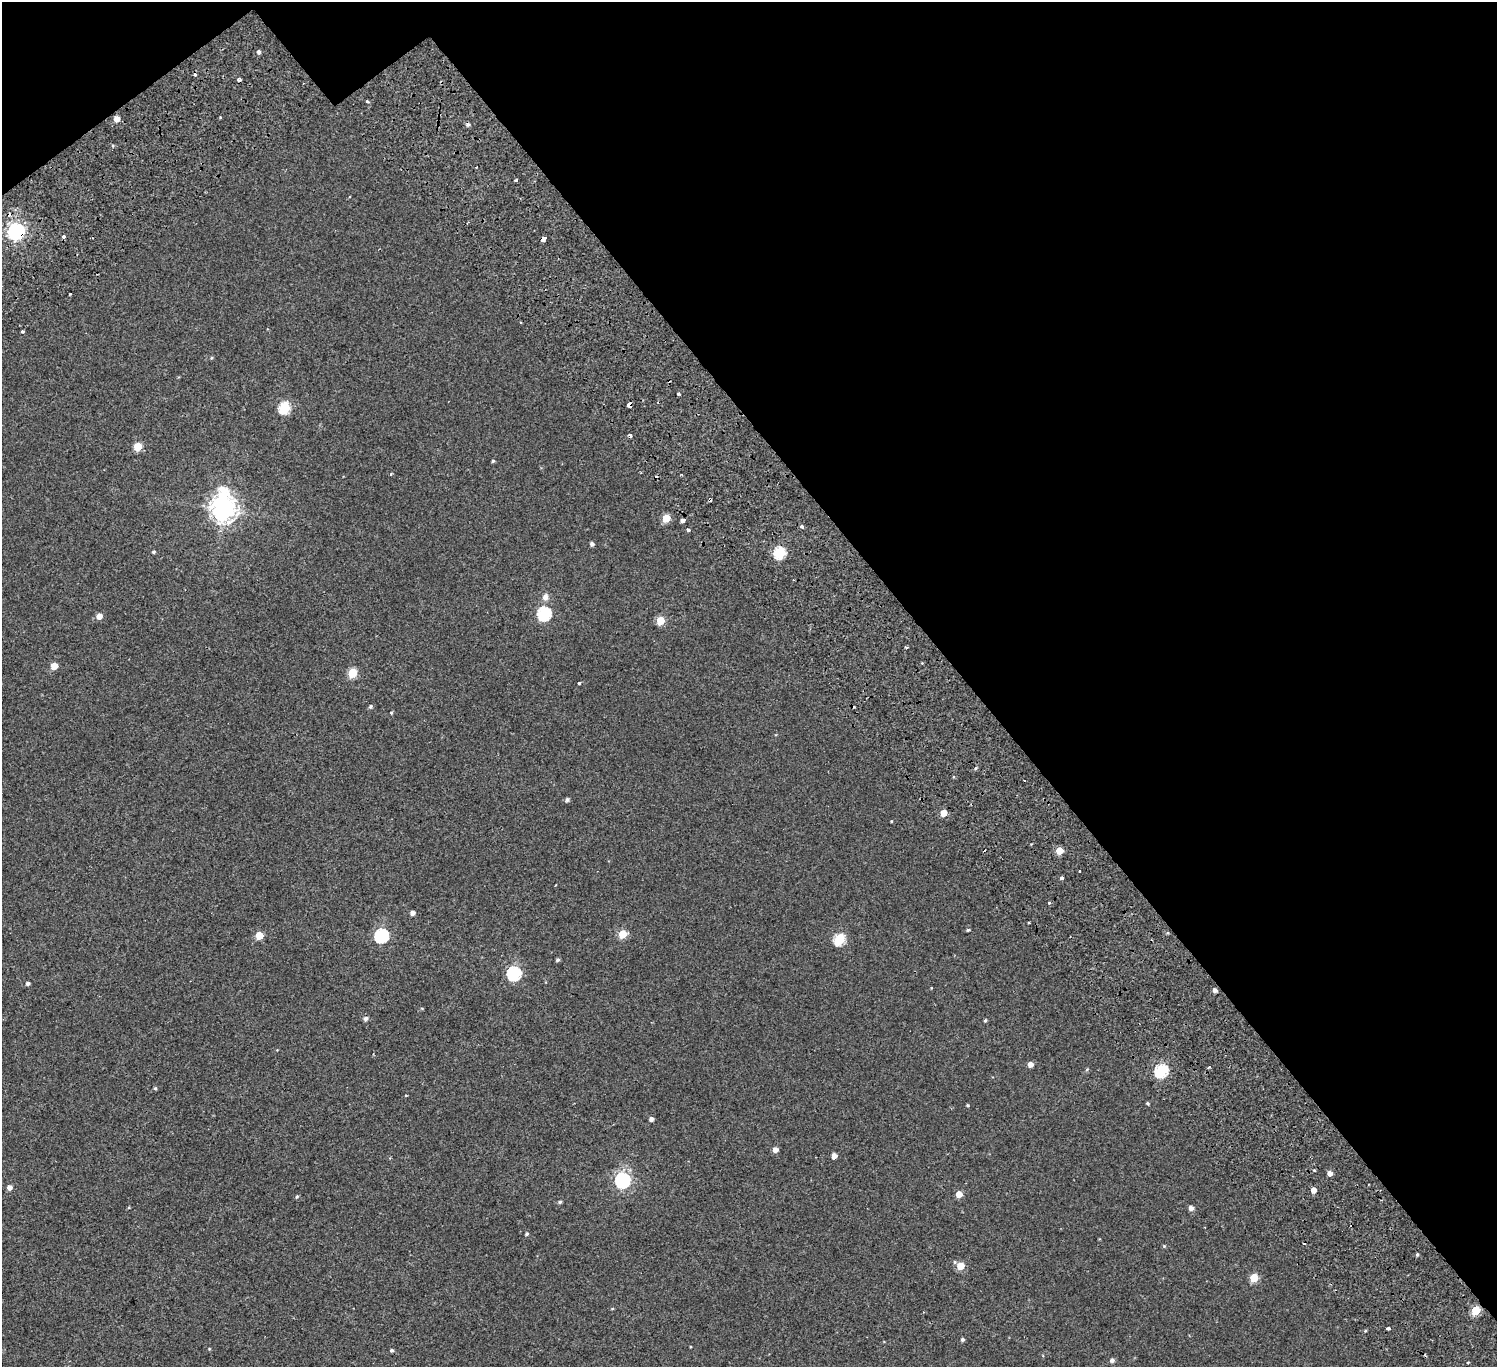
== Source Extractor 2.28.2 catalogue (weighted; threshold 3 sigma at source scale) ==
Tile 3 of 4 x 4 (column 3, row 1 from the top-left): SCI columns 3169-4663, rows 4537-5901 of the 6334 x 6281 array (HDU 1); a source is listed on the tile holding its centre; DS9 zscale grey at full resolution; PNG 1499 x 1369 px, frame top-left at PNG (2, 2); no overlay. Shown black and unused: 37% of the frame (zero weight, under 2 of 3 exposures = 11% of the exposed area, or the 3 px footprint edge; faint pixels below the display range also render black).
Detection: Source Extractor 2.28.2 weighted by HDU 2 'WHT'; one run over the whole footprint, this tile lists its part. Background 0.00445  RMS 0.004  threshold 0.018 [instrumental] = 3 sigma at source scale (4.5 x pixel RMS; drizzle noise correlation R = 1.50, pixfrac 1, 0.0396/0.0396 arcsec/px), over >= 5 px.
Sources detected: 104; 14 cosmic-ray / hot-pixel residue — not listed; the other 90 listed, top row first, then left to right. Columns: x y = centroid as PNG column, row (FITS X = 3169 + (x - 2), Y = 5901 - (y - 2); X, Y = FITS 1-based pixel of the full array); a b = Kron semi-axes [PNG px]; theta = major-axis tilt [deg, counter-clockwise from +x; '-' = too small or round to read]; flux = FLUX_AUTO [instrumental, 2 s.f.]
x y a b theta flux
259 52 5 4 - 0.9
367 101 5 3 - 0.58
117 119 5 5 - 2.7
476 167 3 2 - 0.33
515 180 3 3 - 0.58
16 231 7 7 - 120
64 237 3 3 - 2
544 238 4 3 - 11
267 329 3 2 - 0.26
22 331 3 3 - 1.1
211 358 5 3 - 0.37
678 394 3 3 - 0.78
629 404 4 4 - 7.3
284 407 6 6 - 26
630 435 4 3 - 2.7
138 446 5 5 - 8.4
493 461 4 4 - 0.49
391 474 3 3 - 0.41
710 499 4 3 - 2.6
223 508 10 8 90 350
666 518 5 5 - 7.1
682 520 4 3 - 8.5
802 526 4 3 - 2.5
688 530 3 3 - 4.5
592 544 4 4 - 1.1
153 552 4 4 - 0.56
780 553 6 5 - 28
545 597 7 6 - 1.9
544 613 7 6 - 44
99 616 5 5 - 2.8
660 621 5 5 - 8.5
906 647 3 3 - 0.88
54 666 5 5 - 4.1
352 673 5 5 - 14
579 683 4 3 - 0.8
371 706 5 5 - 0.64
392 713 3 3 - 0.64
976 768 4 3 - 0.45
567 800 5 4 - 0.9
943 813 5 5 - 4.8
891 821 3 3 - 0.27
1059 851 5 5 - 5.8
1062 878 4 3 - 2.3
1049 903 3 3 - 1.1
412 913 4 4 - 1.4
1029 923 3 2 - 0.33
968 930 4 4 - 0.45
623 934 5 5 - 11
259 936 5 5 - 8.3
381 936 7 6 - 53
839 939 6 5 - 26
557 960 4 4 - 0.63
514 974 7 6 - 50
28 983 4 3 - 0.92
1215 990 4 4 - 1.4
366 1018 5 5 - 1.2
985 1020 4 3 - 0.51
1030 1064 5 4 - 2.3
1209 1067 3 2 - 0.85
1161 1071 6 6 - 40
155 1088 5 4 - 0.48
406 1095 3 2 - 0.31
1148 1103 4 4 - 0.47
968 1105 4 3 - 0.42
651 1119 4 4 - 1.2
775 1150 5 5 - 2.1
834 1156 5 4 - 2.2
1314 1170 4 2 - 0.31
1330 1173 5 4 - 1.8
622 1180 7 6 - 83
1368 1184 3 2 - 0.32
9 1187 5 4 - 1.9
1314 1190 5 4 - 2.7
959 1194 5 4 - 4.2
297 1197 5 4 - 0.54
560 1202 5 4 - 0.6
1191 1208 5 5 - 1.7
527 1234 5 5 - 0.59
1164 1246 4 4 - 0.37
1417 1254 4 3 - 0.54
960 1266 6 5 - 6.8
1254 1278 5 5 - 10
612 1309 5 3 - 0.31
1475 1310 5 5 - 15
1388 1328 4 3 - 1.6
962 1339 4 4 - 0.75
209 1349 5 3 - 0.28
392 1350 4 4 - 0.57
1112 1360 5 5 - 1.2
1468 1362 4 2 - 0.31
Overlapping masked pixels (flux is a lower limit): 4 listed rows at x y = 16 231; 544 238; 629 404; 710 499